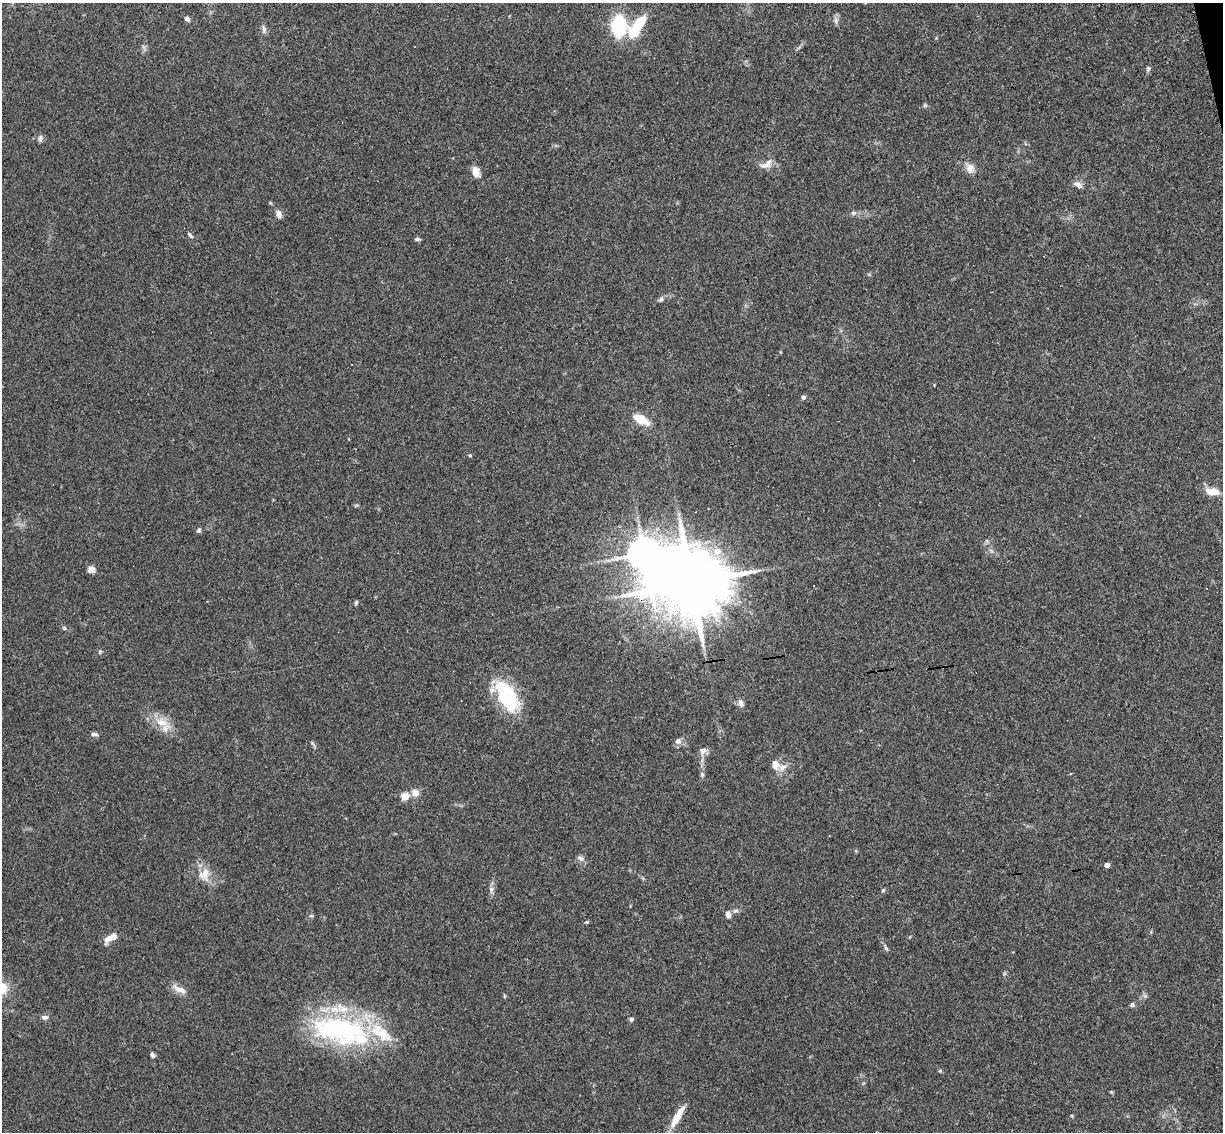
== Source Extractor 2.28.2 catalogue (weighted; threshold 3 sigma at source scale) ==
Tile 10 of 4 x 4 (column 2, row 3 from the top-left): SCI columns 1278-2498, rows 1282-2411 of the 4999 x 4935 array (HDU 1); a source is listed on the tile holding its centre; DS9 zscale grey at full resolution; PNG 1225 x 1134 px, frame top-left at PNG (2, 3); no overlay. Shown black and unused: <1% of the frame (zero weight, under 3 of 4 exposures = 6% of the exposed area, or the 3 px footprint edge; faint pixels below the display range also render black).
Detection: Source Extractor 2.28.2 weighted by HDU 2 'WHT'; one run over the whole footprint, this tile lists its part. Background 0.163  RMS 0.0072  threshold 0.0322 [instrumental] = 3 sigma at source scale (4.5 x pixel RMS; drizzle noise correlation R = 1.50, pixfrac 1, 0.05/0.05 arcsec/px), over >= 5 px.
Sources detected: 58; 1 inside a brighter object's white glare — not listed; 3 inside a brighter listed object's ellipse — not listed separately; the other 54 listed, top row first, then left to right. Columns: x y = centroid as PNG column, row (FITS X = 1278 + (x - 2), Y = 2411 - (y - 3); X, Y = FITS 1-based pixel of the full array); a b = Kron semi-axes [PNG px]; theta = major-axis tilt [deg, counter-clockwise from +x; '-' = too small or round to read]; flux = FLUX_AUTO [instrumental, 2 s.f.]
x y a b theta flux
187 19 7 5 -40 2.2
836 21 10 6 -81 2.3
619 26 16 11 -86 57
264 29 13 4 -82 2.2
634 31 12 7 62 23
1148 68 5 5 - 1.2
40 138 9 6 83 2.1
768 162 14 8 51 4.8
970 168 13 11 -84 5
476 172 12 8 -69 5.9
1078 185 12 7 -41 3.4
853 213 7 5 -19 1.6
279 214 8 6 -70 4.5
190 235 11 3 -45 1.5
417 239 7 5 -9 1.5
661 299 6 6 - 1.4
803 397 4 4 - 2.1
641 419 20 10 -29 12
470 455 4 4 - 0.76
1212 491 17 8 -7 8.3
199 530 7 5 63 1.4
717 551 7 7 - 7.8
91 569 9 7 4 3.8
691 583 23 17 5 8400
356 603 6 4 70 0.99
64 628 6 5 - 1.1
507 696 39 19 -61 48
741 703 11 7 -71 3
162 722 18 11 -16 10
93 734 7 4 -16 2.5
678 741 9 8 - 2.8
703 751 10 8 36 3.7
775 765 13 10 -78 6.4
702 775 6 5 - 1.3
415 793 5 4 - 13
405 796 5 5 - 21
580 858 10 6 -28 2.5
1107 865 4 4 - 4.4
204 874 18 12 41 8.4
491 889 8 7 - 2.3
728 914 9 7 -73 2.9
311 916 6 4 18 0.9
586 922 5 3 - 0.72
110 938 16 7 29 6.2
886 948 9 5 -69 1.6
178 989 18 7 -37 5.5
504 996 6 3 -72 0.72
1132 1005 6 5 - 1.4
44 1017 9 6 4 2.4
631 1019 5 5 - 1.5
340 1029 75 35 -9 120
152 1055 6 4 -63 1.8
1072 1116 5 3 - 0.72
677 1117 29 7 60 12
Overlapping masked pixels (flux is a lower limit): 1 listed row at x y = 691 583